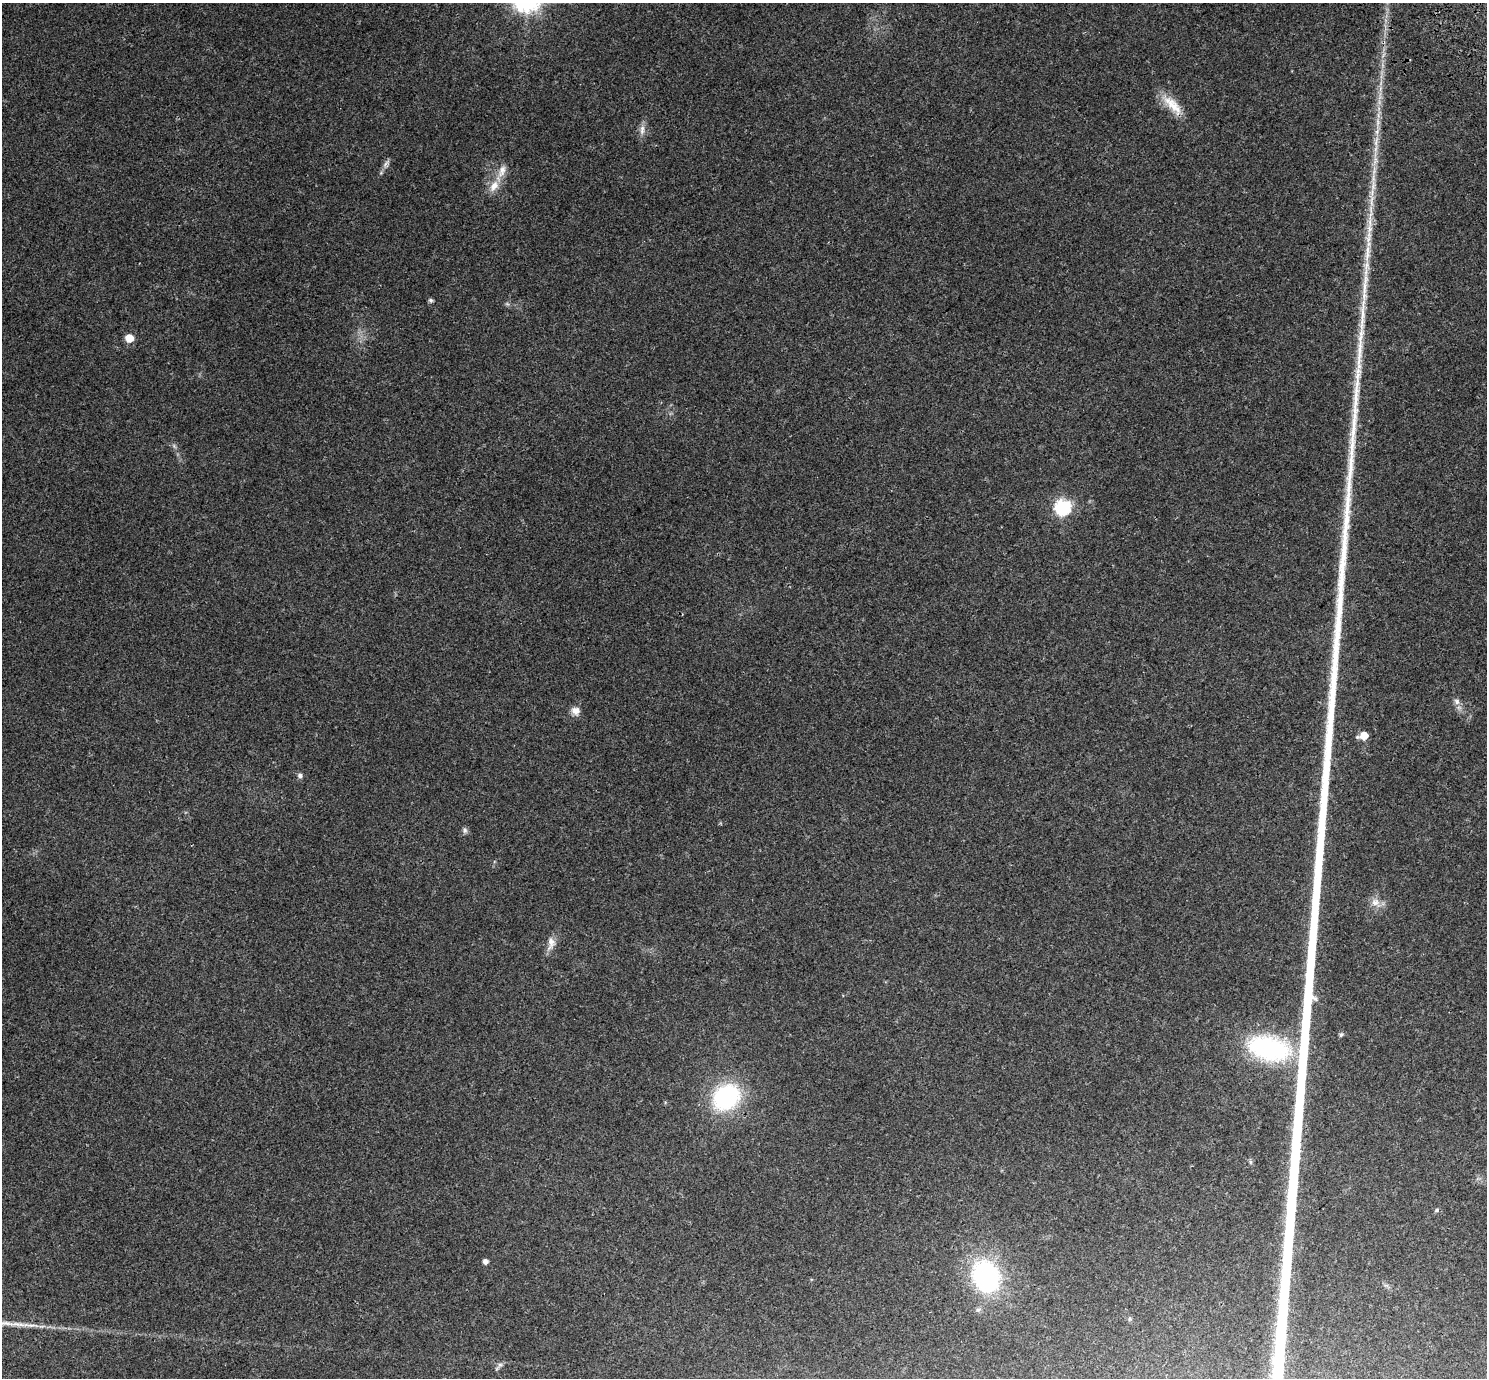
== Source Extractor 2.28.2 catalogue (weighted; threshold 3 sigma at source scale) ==
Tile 10 of 4 x 4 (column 2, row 3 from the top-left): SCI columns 1637-3121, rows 1762-3137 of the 6238 x 6212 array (HDU 1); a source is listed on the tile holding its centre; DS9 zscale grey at full resolution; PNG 1489 x 1380 px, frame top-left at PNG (2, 3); no overlay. Shown black and unused: <1% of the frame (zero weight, under 3 of 4 exposures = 9% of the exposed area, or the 3 px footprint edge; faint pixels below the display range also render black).
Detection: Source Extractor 2.28.2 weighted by HDU 2 'WHT'; one run over the whole footprint, this tile lists its part. Background 0.109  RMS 0.0058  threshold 0.026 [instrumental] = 3 sigma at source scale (4.5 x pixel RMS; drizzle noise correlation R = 1.50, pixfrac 1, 0.0396/0.0396 arcsec/px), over >= 5 px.
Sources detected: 29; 1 too faint to see at this stretch — not listed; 1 inside a brighter listed object's ellipse — not listed separately; the other 27 listed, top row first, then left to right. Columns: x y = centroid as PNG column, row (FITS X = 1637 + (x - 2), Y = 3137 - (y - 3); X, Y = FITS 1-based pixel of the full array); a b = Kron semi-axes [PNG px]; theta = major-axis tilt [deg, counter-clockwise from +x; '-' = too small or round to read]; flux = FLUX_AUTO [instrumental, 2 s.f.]
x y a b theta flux
1380 89 7 4 72 1.6
1172 105 36 12 -46 12
1378 123 16 6 89 4.1
642 130 16 6 87 3.3
1376 141 19 4 75 4.2
386 164 12 7 65 2.3
494 186 17 10 57 6.9
1372 201 22 6 86 6.9
430 300 6 5 - 1.1
129 338 5 5 - 17
174 446 7 4 -46 1.1
1062 507 7 7 - 110
1457 702 9 7 -47 2.4
575 711 11 11 - 3.7
1363 735 7 5 16 9
300 776 6 6 - 1.8
465 830 9 5 -83 1.4
1376 902 15 11 -39 5.1
551 943 19 10 81 5.1
1341 1034 7 5 49 1
1269 1048 50 27 -13 72
726 1097 30 24 41 62
1436 1210 6 4 50 0.84
485 1262 4 4 - 2.7
986 1276 24 20 -66 97
978 1310 7 5 41 1.2
500 1365 8 7 - 1.8
Unlisted compact peaks at least as high as the median listed source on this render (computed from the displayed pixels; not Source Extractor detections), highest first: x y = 1355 411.